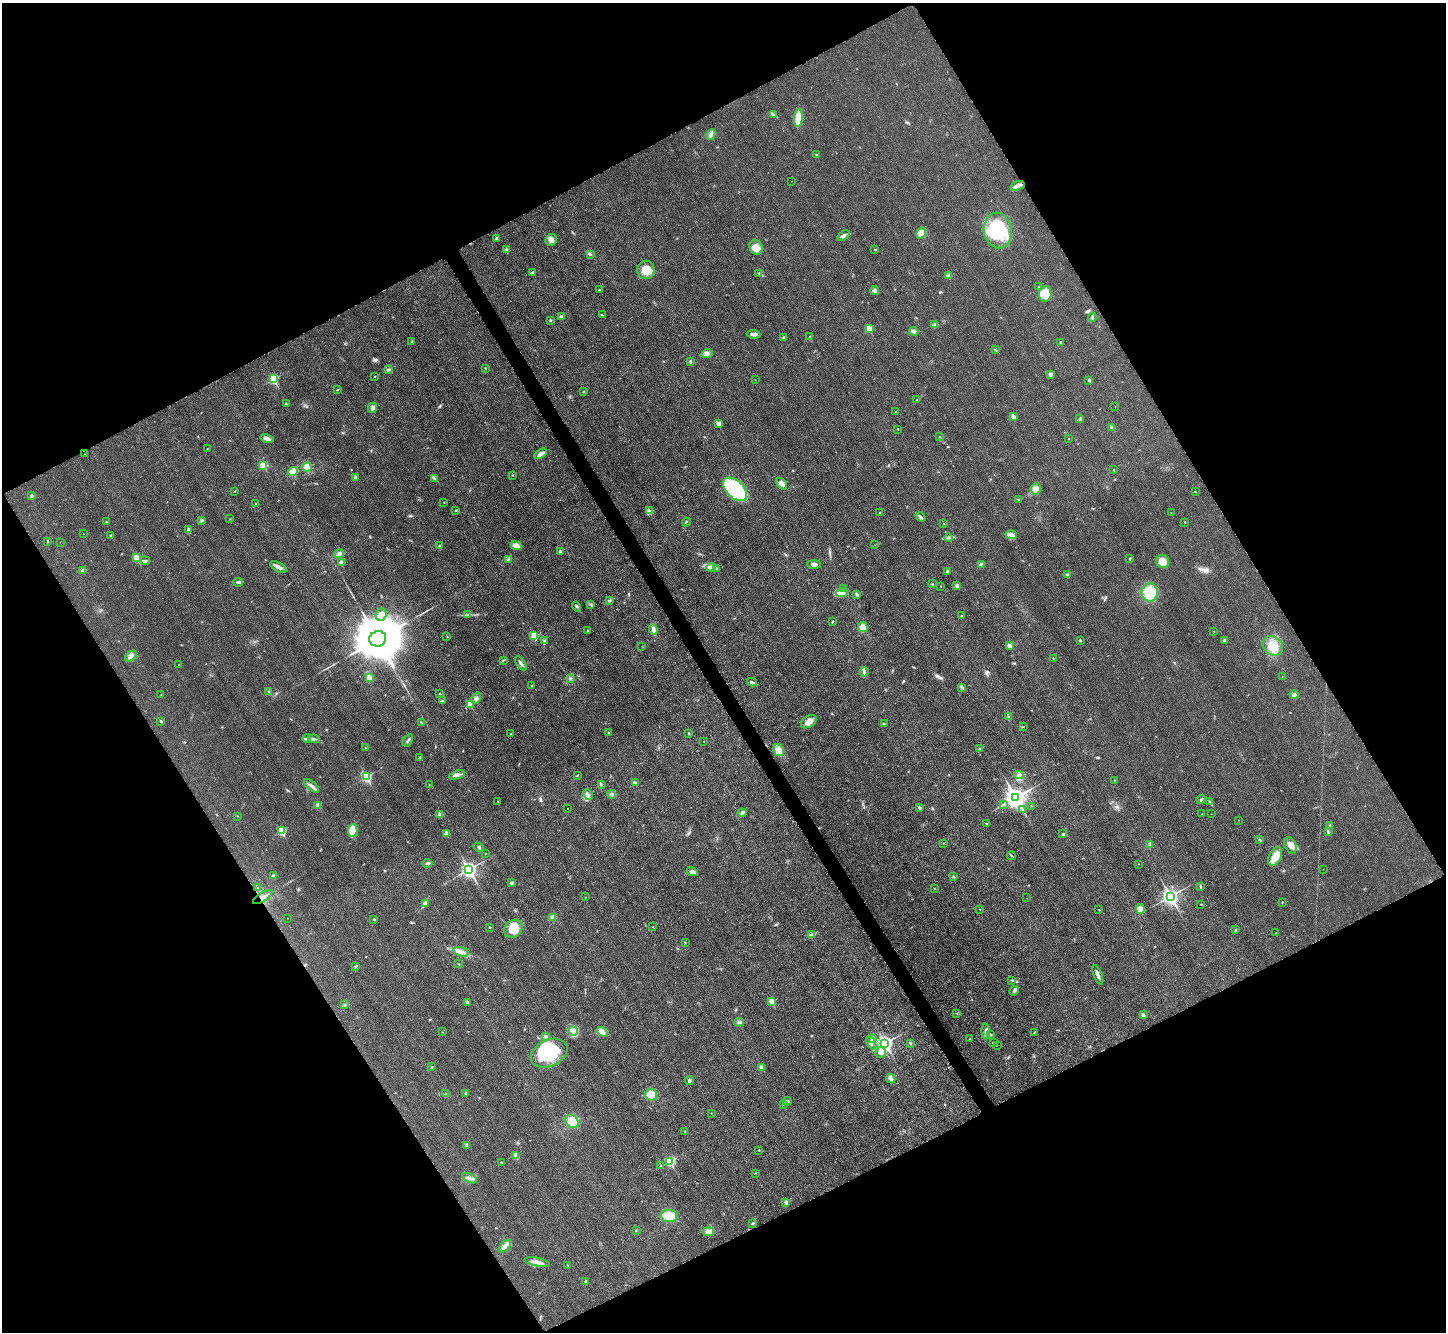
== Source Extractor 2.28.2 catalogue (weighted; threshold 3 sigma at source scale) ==
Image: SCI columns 18-5791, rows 306-5622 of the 5798 x 5788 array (HDU 1 of 3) = the unmasked area's bounding box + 8 px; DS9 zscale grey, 4 x 4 block average (1 PNG px = mean of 4 x 4 image px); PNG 1448 x 1334 px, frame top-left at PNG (2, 3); each listed source drawn as its Kron ellipse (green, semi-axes under 4 px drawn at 4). Shown black and unused: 47% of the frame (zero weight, under 3 of 4 exposures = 1% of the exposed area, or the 3 px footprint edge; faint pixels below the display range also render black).
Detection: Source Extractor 2.28.2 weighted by HDU 2 'WHT'. Background 0.0298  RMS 0.0057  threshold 0.0259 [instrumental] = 3 sigma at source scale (4.5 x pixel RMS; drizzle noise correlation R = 1.50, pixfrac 1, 0.05/0.05 arcsec/px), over >= 5 px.
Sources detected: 328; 3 too faint to see at this stretch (4 x 4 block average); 3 inside a brighter object's white glare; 1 cosmic-ray / hot-pixel residue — neither listed nor drawn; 2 coinciding with a brighter row at this scale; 9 inside a brighter listed object's ellipse — not listed separately; the other 310 listed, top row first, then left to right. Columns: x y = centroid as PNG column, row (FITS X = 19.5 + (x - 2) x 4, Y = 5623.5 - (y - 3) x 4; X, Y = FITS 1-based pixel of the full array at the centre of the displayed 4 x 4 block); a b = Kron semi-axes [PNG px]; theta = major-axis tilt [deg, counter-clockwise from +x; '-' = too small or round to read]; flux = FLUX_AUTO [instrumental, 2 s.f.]
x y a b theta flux
773 114 4 3 - 5.7
798 118 9 4 85 79
711 134 6 3 64 12
817 154 3 2 - 2.9
792 181 2 2 - 0.64
1018 186 7 3 18 17
998 230 18 14 -80 210
921 233 6 4 57 25
844 236 7 3 37 8.3
496 238 2 2 - 7.2
551 240 6 5 - 15
756 247 8 6 -67 38
506 249 3 2 - 3.2
875 249 3 2 - 2.6
590 254 3 2 - 4
646 270 9 8 - 39
533 272 4 2 - 4.7
759 273 3 2 - 2.1
949 275 3 2 - 3.1
1038 286 2 2 - 1.1
599 290 3 2 - 2.7
875 291 4 3 - 6.3
1045 294 8 6 84 54
602 315 2 2 - 1.5
561 316 2 2 - 18
1092 317 4 2 - 5
550 320 2 2 - 6.1
935 325 3 2 - 10
869 329 2 2 - 91
914 331 5 3 - 13
754 334 7 3 -7 13
810 337 2 2 - 1.6
784 338 3 3 - 5
412 342 4 2 - 4.1
1061 343 2 2 - 9.5
995 350 2 2 - 2.3
707 354 5 2 - 7.9
690 361 3 2 - 4.1
485 368 2 2 - 1.9
389 369 2 2 - 2.2
1051 374 3 3 - 6.6
374 376 2 2 - 1.2
273 379 2 2 - 260
755 380 2 2 - 0.97
1089 380 2 2 - 14
338 389 2 2 - 1.7
584 391 2 2 - 2.6
917 400 3 2 - 1.2
286 404 2 2 - 1.6
1115 407 2 2 - 0.93
372 408 5 4 - 8.7
895 411 2 2 - 1.8
1013 417 4 3 - 12
1080 419 2 2 - 2.7
719 424 3 3 - 5.8
1112 427 2 2 - 26
898 429 3 2 - 1.6
940 437 2 2 - 1.8
267 438 7 4 -14 13
1068 438 2 2 - 2
207 449 2 2 - 1.1
85 454 2 2 - 0.76
541 454 7 4 33 14
263 465 2 2 - 130
307 467 4 4 - 30
1114 470 2 2 - 5.1
293 471 5 3 - 47
512 475 2 2 - 1.5
355 477 3 3 - 8.1
435 479 2 2 - 2.2
782 484 6 4 -50 13
735 489 14 8 -44 340
1036 489 5 5 - 20
235 491 2 2 - 1.6
1195 491 2 2 - 1.5
31 496 3 3 - 4.9
1019 499 2 2 - 2.1
444 502 2 2 - 0.93
255 504 2 2 - 2.5
455 510 2 2 - 1.9
649 511 2 2 - 3.1
1171 512 2 2 - 0.86
879 513 2 2 - 2.4
920 517 5 2 - 11
230 519 2 2 - 1.1
202 520 2 2 - 2.4
106 522 3 2 - 2.5
686 522 4 2 - 2.2
1185 522 2 2 - 3.1
944 524 2 2 - 1.2
188 529 2 2 - 15
83 534 2 2 - 0.95
110 535 2 2 - 2
1011 535 6 4 2 14
949 538 4 2 - 5.6
47 541 3 2 - 1.7
60 542 2 2 - 1
875 545 2 2 - 0.95
440 546 3 2 - 3.3
516 546 5 4 - 27
560 551 2 2 - 3.4
339 554 5 3 - 11
136 558 2 2 - 110
508 559 2 2 - 2.5
1130 559 3 2 - 2.4
145 561 5 2 - 9.5
1163 562 6 6 - 45
342 563 4 3 - 12
814 564 7 3 -2 9.2
981 564 4 2 - 12
278 567 9 3 -29 13
711 567 5 2 - 6.5
717 568 2 2 - 3.1
83 570 3 3 - 7.4
947 571 2 2 - 15
1067 575 2 2 - 18
238 582 5 2 - 7.5
932 584 2 2 - 2.3
941 586 2 2 - 2.3
957 586 3 3 - 7.3
844 588 2 2 - 2.3
1150 592 9 8 - 94
842 593 6 4 9 15
857 594 3 2 - 4.5
610 600 2 2 - 1.4
591 604 3 2 - 3.3
577 607 5 2 - 7.4
381 614 6 5 - 22
467 614 2 2 - 1.7
961 616 2 2 - 5.3
832 622 3 2 - 2.5
863 627 5 4 - 22
588 630 2 2 - 2.5
653 630 5 3 - 23
1214 631 2 2 - 0.85
447 636 2 2 - 1.5
534 636 2 2 - 110
378 639 8 7 - 27000
1080 640 2 2 - 11
1224 640 3 2 - 4.2
544 641 3 2 - 4.5
642 646 2 2 - 0.86
1009 646 3 3 - 14
1273 646 11 9 -39 48
131 656 6 3 42 12
1053 658 2 2 - 3.1
503 660 3 2 - 2.5
521 663 8 2 -56 9
179 664 2 2 - 1.1
864 672 5 2 - 6.3
1282 676 2 2 - 0.74
369 678 4 3 - 20
570 678 2 2 - 1.5
752 682 5 2 - 6.1
532 686 3 2 - 3.4
962 687 4 2 - 5.2
269 692 4 2 - 3.4
439 694 2 2 - 0.99
161 695 2 2 - 1.4
1294 695 4 3 - 8.5
476 698 6 4 58 12
442 701 2 2 - 5.2
470 704 2 2 - 85
1008 717 2 2 - 1.4
161 721 4 2 - 3.7
421 722 2 2 - 1.7
809 722 9 5 35 29
884 724 3 2 - 2.9
1023 726 3 2 - 2.2
608 732 2 2 - 4.2
689 733 2 2 - 7.2
511 734 2 2 - 3.8
307 739 4 2 - 5.5
314 739 6 2 -9 6.9
408 740 7 2 55 6.2
704 741 2 2 - 0.87
365 747 2 2 - 1.6
980 749 3 2 - 3.9
779 750 6 5 - 34
420 758 3 2 - 5.5
457 775 8 3 19 12
577 775 3 2 - 2.1
1019 775 5 4 - 13
366 777 3 2 - 330
1114 780 2 2 - 1.3
636 783 4 3 - 6.5
429 784 2 2 - 1
601 785 3 2 - 2.8
311 786 9 3 -41 13
611 794 4 3 - 6.7
588 795 6 3 -63 8.9
1016 797 4 3 - 2800
1201 799 5 2 - 4
498 801 2 2 - 1.3
1210 802 3 3 - 4
1004 804 2 2 - 1.7
318 805 2 2 - 42
1031 806 2 2 - 1.2
919 807 3 2 - 5.5
567 808 2 2 - 0.82
1023 810 2 2 - 2.1
742 813 4 3 - 5.8
1202 814 2 2 - 0.68
1212 814 2 2 - 0.69
440 815 2 2 - 53
238 816 2 2 - 0.99
1238 820 2 2 - 0.87
987 823 2 2 - 2.2
1330 825 2 2 - 2.5
353 830 6 5 - 51
281 831 2 2 - 190
1328 832 3 2 - 5.4
446 833 2 2 - 37
1063 834 3 2 - 4.5
1259 840 2 2 - 3
943 843 2 2 - 1.1
1150 845 4 3 - 5.2
1290 845 8 5 -63 24
479 847 5 2 - 3.8
485 853 2 2 - 0.86
1011 855 5 2 - 3.3
1275 857 10 6 65 47
427 863 5 2 - 6.7
1139 864 2 2 - 1
469 869 3 3 - 1200
1323 869 2 2 - 0.93
692 872 6 3 -28 9
273 876 3 2 - 11
954 876 2 2 - 3.3
512 883 2 2 - 20
1201 887 2 2 - 2.5
257 888 2 2 - 1.8
934 888 2 2 - 1.4
1170 896 3 3 - 1300
263 897 11 3 31 16
585 897 2 2 - 0.78
1027 898 2 2 - 0.61
1282 902 2 2 - 1.7
425 904 3 2 - 5.2
1200 904 3 2 - 1.8
980 909 2 2 - 1.8
1140 909 5 4 - 26
1099 910 2 2 - 1.3
553 917 3 3 - 11
287 918 2 2 - 1
374 919 2 2 - 9.2
490 927 2 2 - 4.7
653 927 2 2 - 1.3
513 929 10 8 41 72
1235 930 4 2 - 2.6
1276 933 2 2 - 0.82
811 934 4 2 - 5.5
685 942 2 2 - 3.1
461 952 8 4 -17 17
459 964 2 2 - 1
356 966 3 2 - 2.8
1098 975 10 3 -68 14
1012 980 2 2 - 1.5
1014 991 5 3 - 6.1
468 1002 4 2 - 4.9
771 1002 2 2 - 74
345 1005 3 2 - 2.2
957 1013 2 2 - 1.4
1143 1015 3 3 - 8.3
739 1022 5 4 - 8.8
573 1031 4 4 - 14
986 1031 8 3 -87 11
442 1032 2 2 - 1.2
602 1032 6 3 -37 13
1034 1032 2 2 - 1.3
990 1035 2 2 - 3
546 1036 3 3 - 4.8
873 1039 3 2 - 3.6
970 1039 2 2 - 1.7
993 1042 2 2 - 4.5
871 1043 7 2 -66 7.3
885 1043 3 3 - 960
910 1043 3 2 - 3.6
997 1046 2 2 - 0.87
881 1052 5 5 - 21
549 1053 19 13 24 180
432 1067 2 2 - 2.4
762 1067 2 2 - 43
891 1079 5 4 - 9.1
689 1080 4 3 - 6.8
465 1093 2 2 - 2.6
446 1094 3 2 - 2.1
651 1095 6 5 - 59
787 1101 4 3 - 7.4
783 1104 2 2 - 1.8
711 1113 2 2 - 0.83
572 1121 7 6 - 42
685 1131 2 2 - 1.6
466 1145 3 2 - 3.1
759 1150 2 2 - 2.4
516 1156 4 3 - 22
670 1161 3 2 - 320
501 1162 3 2 - 1.6
660 1166 2 2 - 1.3
755 1173 2 2 - 1.1
470 1178 8 3 -25 11
786 1202 2 2 - 17
669 1216 8 6 -5 58
753 1223 4 2 - 3.4
636 1230 2 2 - 1.6
709 1231 5 4 - 17
505 1246 8 4 51 24
537 1262 13 3 -11 23
568 1265 2 2 - 1.7
586 1281 3 2 - 4.1
Overlapping masked pixels (flux is a lower limit): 1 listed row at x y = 263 897
Diffuse or blended objects may show on this block-average render without a row.